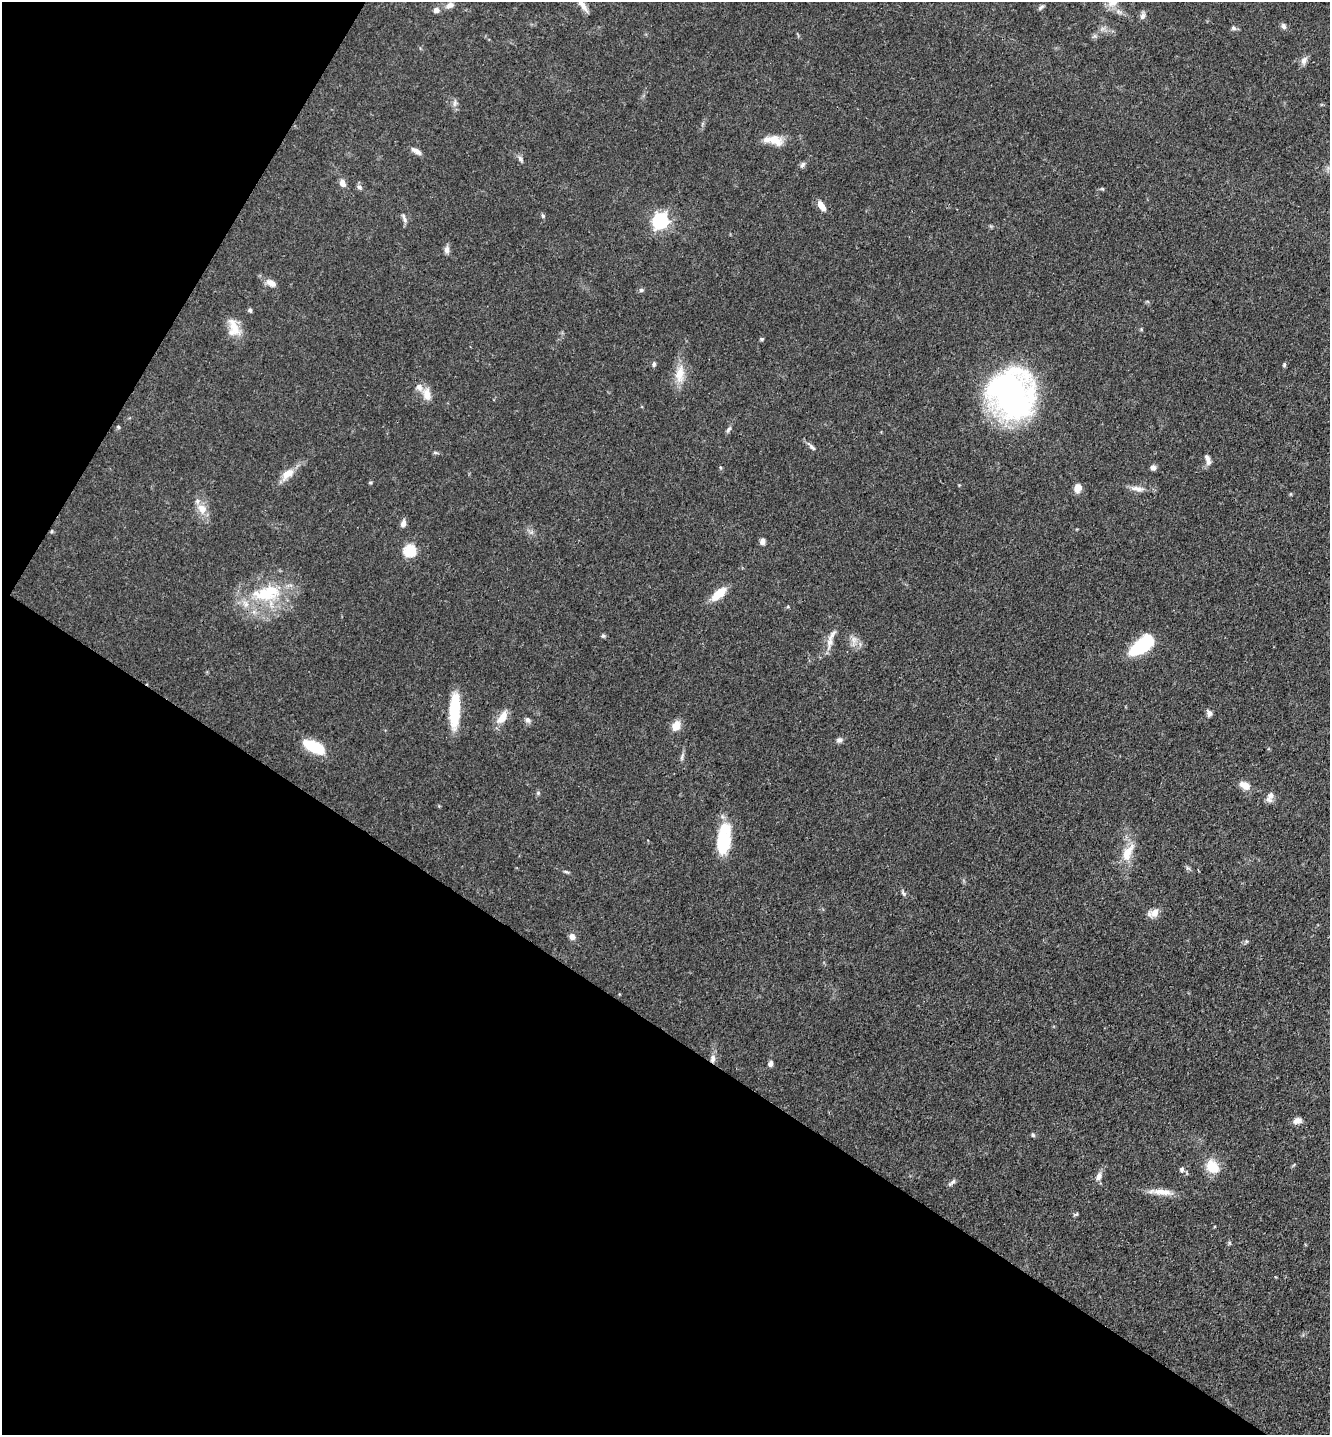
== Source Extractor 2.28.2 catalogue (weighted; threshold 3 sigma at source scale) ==
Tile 9 of 4 x 4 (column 1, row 3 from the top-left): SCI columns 237-1564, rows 1524-2956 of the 5922 x 5914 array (HDU 1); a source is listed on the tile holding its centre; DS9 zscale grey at full resolution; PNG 1332 x 1437 px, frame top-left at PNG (2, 2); no overlay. Shown black and unused: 34% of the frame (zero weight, under 3 of 4 exposures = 9% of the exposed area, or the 3 px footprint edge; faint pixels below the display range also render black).
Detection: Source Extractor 2.28.2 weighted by HDU 2 'WHT'; one run over the whole footprint, this tile lists its part. Background 0.0683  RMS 0.0039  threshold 0.0176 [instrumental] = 3 sigma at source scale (4.5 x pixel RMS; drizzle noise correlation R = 1.50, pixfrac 1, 0.05/0.05 arcsec/px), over >= 5 px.
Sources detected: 84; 1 inside a brighter object's white glare — not listed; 3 inside a brighter listed object's ellipse — not listed separately; the other 80 listed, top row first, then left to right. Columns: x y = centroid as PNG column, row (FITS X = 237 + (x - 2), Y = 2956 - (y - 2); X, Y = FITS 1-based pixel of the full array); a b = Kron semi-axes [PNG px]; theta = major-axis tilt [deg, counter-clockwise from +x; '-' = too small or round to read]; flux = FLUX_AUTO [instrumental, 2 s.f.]
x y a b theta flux
450 5 10 7 15 2
583 6 18 6 -53 2.7
1041 7 9 4 40 0.83
436 10 8 7 - 1.6
1143 16 10 6 62 1.3
1283 26 9 6 -66 1.1
1233 28 7 6 - 0.93
1304 60 12 8 62 1.8
455 103 9 4 81 1.1
775 140 22 12 -21 5.9
416 151 15 5 -32 2
520 159 10 5 -54 1.1
802 165 8 5 58 1.1
342 183 8 6 -67 2.3
359 187 7 6 - 1.1
1102 189 5 4 - 0.46
821 206 13 6 -55 3.4
543 216 7 4 -59 0.59
404 218 15 5 -68 1.3
660 221 7 6 - 110
447 249 11 7 88 1.6
271 283 12 7 -28 2.9
641 290 6 5 - 0.92
250 310 5 5 - 0.76
234 328 25 14 -74 6.7
762 339 5 4 - 0.54
654 364 6 5 - 0.83
1284 365 6 5 - 0.6
680 374 26 12 85 6.8
427 394 17 10 -83 3.8
1011 394 35 30 -72 160
118 427 5 4 - 0.55
728 429 9 5 46 0.93
812 447 14 5 -43 1.4
435 453 6 4 -1 0.61
1208 462 8 7 - 1.6
1153 467 7 6 - 1.2
287 474 17 10 36 4.8
370 482 5 3 - 0.49
1078 488 10 7 84 3.2
1137 488 20 6 -9 2.8
202 509 15 11 -51 4.5
403 523 9 6 72 1.7
52 531 5 3 - 0.39
762 541 7 5 85 1.6
410 550 6 6 - 39
266 593 44 21 10 25
719 594 17 8 40 8.4
603 636 6 5 - 0.62
831 636 23 6 57 3.1
1141 646 24 11 39 28
454 711 36 10 87 17
1209 713 8 6 -76 1.4
502 717 17 9 57 5.2
528 720 8 6 -58 1.3
676 726 10 8 61 4.6
839 740 7 7 - 1.2
315 747 26 11 -26 13
682 757 11 4 77 1.1
1246 786 12 11 - 2.7
538 793 5 5 - 0.63
1271 796 10 9 - 2.3
723 842 28 15 83 18
1128 853 27 11 63 7.3
1188 868 6 5 - 0.74
566 872 6 4 -19 0.59
903 893 9 4 -54 0.78
1154 913 13 9 22 3.4
572 937 7 7 - 2
1246 941 6 3 -72 0.46
712 1059 11 7 83 2
770 1064 7 5 74 1.4
1297 1121 11 7 13 2.1
1033 1135 5 5 - 0.68
1212 1167 17 13 -47 8.3
1182 1169 6 5 - 0.95
1099 1176 12 7 72 2
952 1182 13 5 42 1.1
1162 1192 29 8 -6 4.9
1076 1214 7 3 37 0.48
Overlapping masked pixels (flux is a lower limit): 1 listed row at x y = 712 1059
Isophote crosses this tile's border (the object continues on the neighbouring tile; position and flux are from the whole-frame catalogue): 1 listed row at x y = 583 6